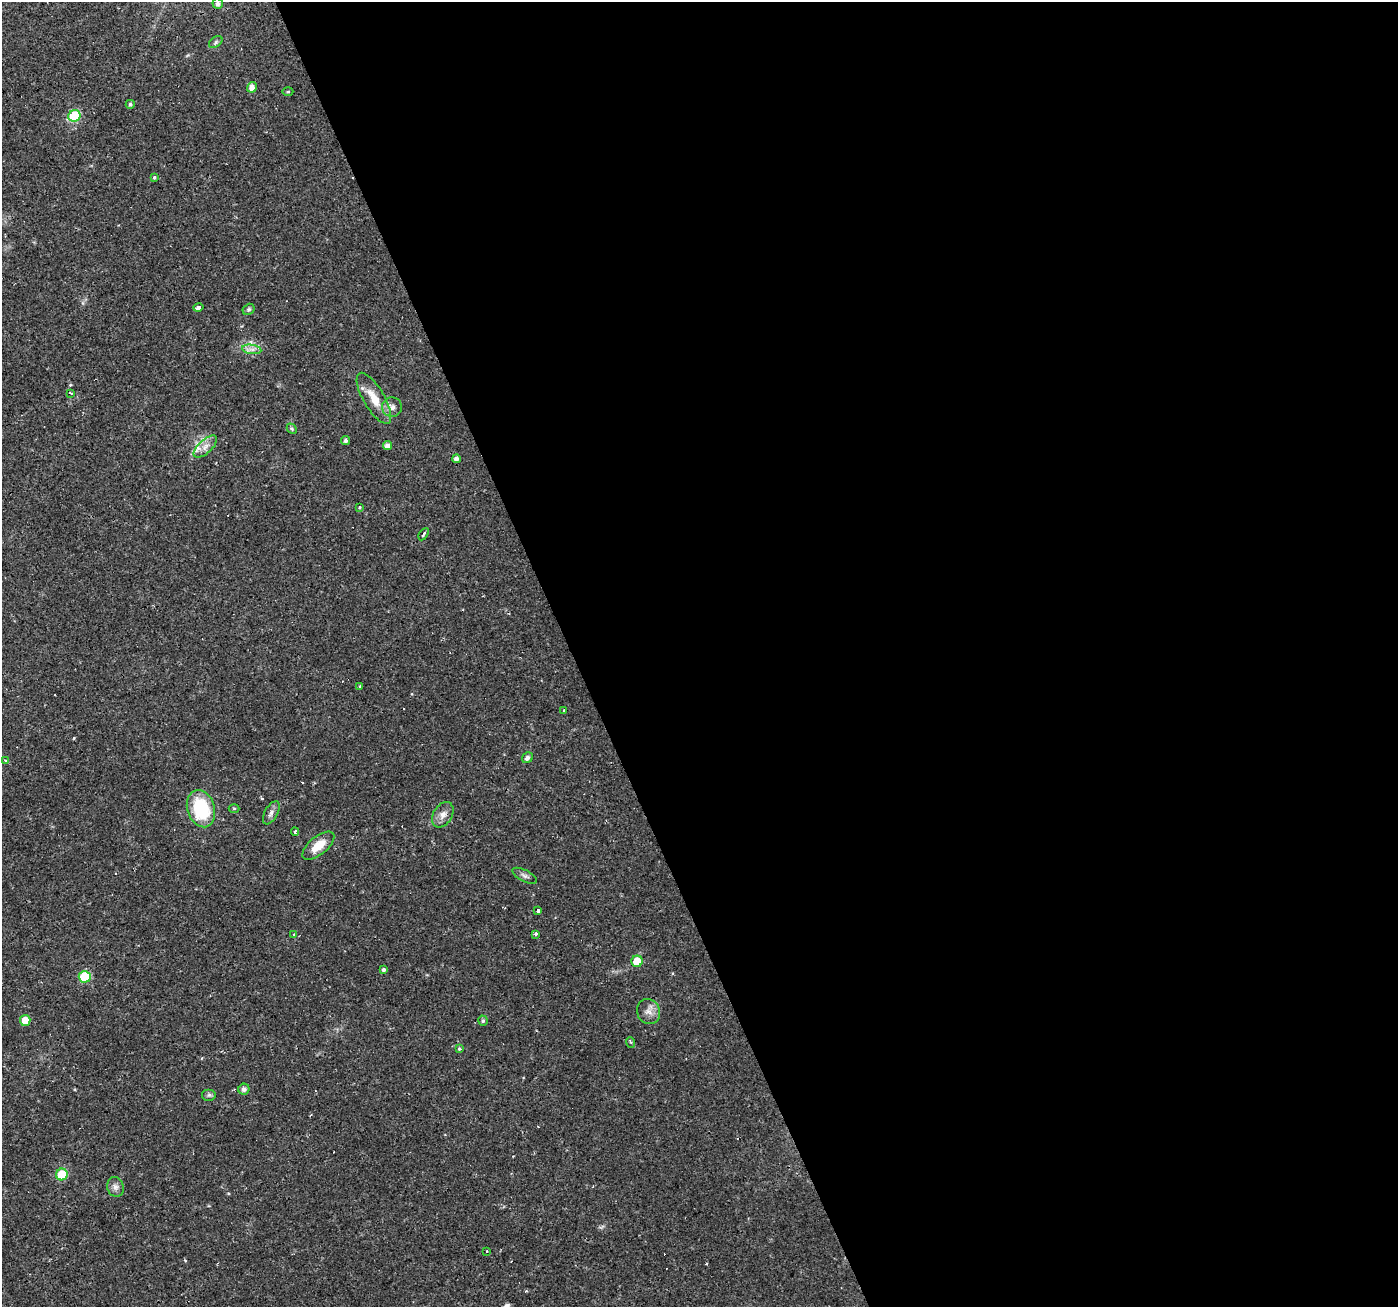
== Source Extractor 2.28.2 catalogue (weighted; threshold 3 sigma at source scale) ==
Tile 8 of 4 x 4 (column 4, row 2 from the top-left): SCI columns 4187-5582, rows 2742-4046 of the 5582 x 5430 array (HDU 1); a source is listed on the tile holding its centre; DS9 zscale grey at full resolution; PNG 1400 x 1309 px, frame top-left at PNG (2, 2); each listed source drawn as its Kron ellipse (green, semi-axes under 4 px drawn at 4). Shown black and unused: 59% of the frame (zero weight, under 2 of 3 exposures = <1% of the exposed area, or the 3 px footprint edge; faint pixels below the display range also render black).
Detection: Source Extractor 2.28.2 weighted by HDU 2 'WHT'; one run over the whole footprint, this tile lists its part. Background 0.0171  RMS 0.0023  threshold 0.0102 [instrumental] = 3 sigma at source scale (4.5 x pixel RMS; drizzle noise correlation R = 1.50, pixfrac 1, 0.0396/0.0396 arcsec/px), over >= 5 px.
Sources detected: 61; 14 cosmic-ray / hot-pixel residue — neither listed nor drawn; the other 47 listed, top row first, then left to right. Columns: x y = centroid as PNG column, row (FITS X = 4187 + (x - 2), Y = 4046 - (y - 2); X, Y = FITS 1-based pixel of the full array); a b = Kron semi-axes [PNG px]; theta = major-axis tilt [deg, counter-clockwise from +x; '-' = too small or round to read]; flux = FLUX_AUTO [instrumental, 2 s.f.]
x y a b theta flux
218 3 5 5 - 0.9
216 42 7 5 38 0.5
252 87 5 5 - 1.3
288 92 5 3 - 0.26
130 104 4 4 - 0.42
74 116 6 5 - 14
154 177 4 4 - 0.31
198 308 5 3 - 2.8
249 309 6 5 - 0.41
252 349 10 4 -8 0.97
71 393 3 3 - 0.65
374 398 29 10 -59 4.3
392 407 10 9 - 1.2
292 429 6 4 -48 0.33
346 441 5 4 - 0.64
387 446 4 4 - 1.3
205 447 14 6 42 1.7
456 459 4 4 - 0.78
359 507 3 3 - 0.57
424 534 7 3 57 0.42
360 686 3 3 - 0.71
564 710 3 3 - 2.8
527 758 6 5 - 0.84
5 760 3 3 - 0.28
234 808 5 3 - 0.24
201 809 19 13 -72 14
271 813 13 6 61 1
443 815 14 9 59 1.6
295 832 4 3 - 0.81
318 846 19 9 39 4
525 876 13 5 -28 0.77
538 911 4 3 - 5.5
294 934 3 3 - 0.31
535 934 3 3 - 3.3
637 961 5 5 - 4.3
383 969 3 3 - 1.3
85 977 6 6 - 12
649 1012 13 11 -69 1.7
25 1020 5 5 - 2.9
483 1021 5 4 - 0.41
630 1042 5 3 - 0.24
460 1049 3 3 - 1.1
244 1089 5 5 - 0.84
209 1095 7 6 - 0.48
62 1174 6 5 - 7.9
115 1187 10 8 -74 1
486 1251 3 3 - 0.55
Isophote crosses this tile's border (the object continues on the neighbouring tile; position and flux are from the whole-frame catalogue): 1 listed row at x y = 218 3